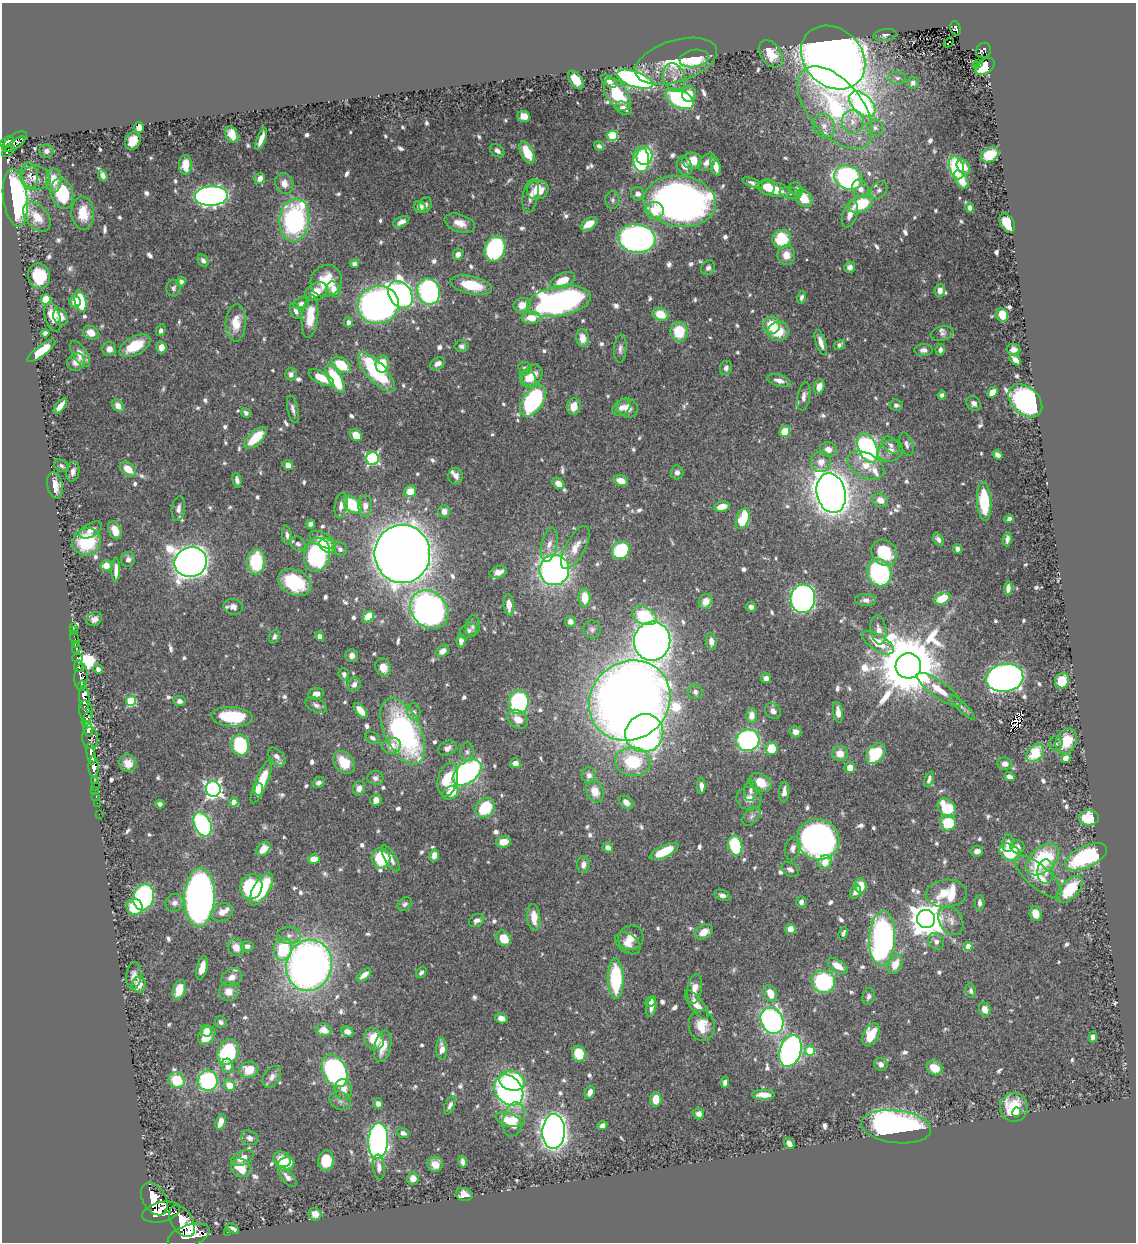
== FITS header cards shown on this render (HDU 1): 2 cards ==
NAXIS1  =                 1134
NAXIS2  =                 1240

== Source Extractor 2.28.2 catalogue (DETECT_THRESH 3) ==
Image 1134 x 1240 px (HDU 1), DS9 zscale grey, 1 PNG px = 1 image px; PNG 1138 x 1244 px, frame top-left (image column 1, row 1240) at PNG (2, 3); each listed source drawn as its Kron ellipse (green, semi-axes under 4 px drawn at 4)
Background 0.56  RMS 0.0088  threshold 0.0264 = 3 sigma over >= 5 px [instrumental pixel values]
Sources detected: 812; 1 with non-positive FLUX_AUTO (blend fragments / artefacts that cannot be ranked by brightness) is neither listed nor drawn; of the other 811, the 500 brightest by FLUX_AUTO listed and drawn (311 fainter detections omitted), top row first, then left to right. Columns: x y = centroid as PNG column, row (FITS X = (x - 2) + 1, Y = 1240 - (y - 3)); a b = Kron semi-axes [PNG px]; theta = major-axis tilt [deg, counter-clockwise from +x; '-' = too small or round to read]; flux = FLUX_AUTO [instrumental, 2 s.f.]
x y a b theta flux
955 28 7 5 -74 96
885 35 11 6 8 1.9
949 42 6 3 43 2.6
983 50 8 7 - 110
771 54 15 10 -56 11
833 57 35 28 -43 1200
694 59 15 8 9 23
676 61 42 21 17 27
978 64 3 3 - 2.5
976 66 3 3 - 2.3
985 67 10 7 38 19
674 77 14 11 -71 6.7
897 78 9 6 -2 2.2
635 79 19 7 -20 200
576 80 10 6 -54 12
609 81 9 5 -37 2.4
913 83 6 5 - 2
617 94 18 10 -57 29
689 94 8 7 - 7.7
680 99 15 8 -27 81
862 104 16 9 -44 150
623 108 9 6 -26 3.5
835 108 49 27 -50 81
524 116 6 5 - 7.8
853 122 12 11 - 6.4
824 126 12 10 -63 5.4
139 127 5 4 - 4.6
875 128 8 8 - 2.6
232 134 8 6 -65 8.7
613 136 5 5 - 40
261 139 12 4 68 5
7 141 7 4 30 320
133 141 9 7 60 8.9
15 142 14 7 38 260
18 143 8 3 43 160
599 146 5 4 - 2
46 151 7 6 - 2.6
497 151 8 5 -39 2.5
8 152 6 3 41 200
527 152 12 6 -64 15
990 155 9 7 30 18
644 156 9 8 - 59
641 160 12 8 -86 98
692 161 10 8 -5 10
707 162 10 7 44 4.3
185 165 10 6 -89 9.3
684 166 10 7 -68 5.3
716 166 10 5 -75 6.6
963 167 8 6 -56 5.1
956 168 12 7 -73 55
30 175 13 8 -80 4
103 176 6 4 -69 2.6
35 178 14 12 -1 6
848 178 14 11 -25 160
260 179 6 5 - 4.3
54 180 12 7 -89 10
961 180 10 6 -60 9.3
284 183 10 9 - 4.3
753 183 11 4 -20 2.1
767 187 8 8 - 7.1
773 189 17 7 -13 15
796 189 7 6 - 1.9
860 189 10 7 -59 4.9
538 190 11 9 16 14
879 190 9 7 49 2.7
62 193 15 11 -74 40
791 193 11 5 -9 2.2
638 194 7 6 - 3
211 196 16 9 3 270
530 196 17 7 79 5.2
15 198 29 12 -83 140
804 198 10 7 -50 15
612 200 9 7 -88 2
680 201 36 25 -7 380
861 204 13 8 25 31
425 205 8 6 72 2.1
420 207 6 5 - 4.5
970 208 5 4 - 2.3
655 211 9 8 - 10
83 213 17 11 -88 16
850 214 14 7 71 6.1
37 217 17 11 -49 10
294 220 21 15 82 110
401 222 8 5 28 3.5
460 223 16 8 -18 7.5
1007 223 10 7 -62 16
589 224 9 5 31 8.5
637 239 19 14 -7 240
782 239 9 9 - 31
495 249 13 10 72 89
458 254 6 5 - 3.2
786 255 9 9 - 7.4
203 261 6 5 - 2.5
354 264 4 4 - 2.3
850 267 5 5 - 2.5
708 268 8 6 59 2
39 276 13 11 -77 23
326 281 16 15 - 21
562 281 13 7 26 12
181 282 5 4 - 2.9
471 285 21 9 -12 20
173 288 8 7 - 1.9
334 289 8 6 -60 5.9
940 290 6 5 - 4.2
316 291 11 8 31 8.6
429 291 13 11 -73 140
400 295 15 11 -56 280
801 297 6 4 73 1.9
46 300 5 5 - 24
80 301 11 6 -77 33
559 301 32 15 10 230
75 302 6 5 - 5.8
301 303 7 6 - 2.5
378 305 21 19 19 360
522 305 8 7 - 7
296 311 8 5 -68 2.7
661 314 8 6 -21 13
1002 315 7 5 -66 18
310 316 21 8 84 14
53 317 15 7 -73 11
60 317 9 7 -63 4.9
531 318 9 6 4 9.5
348 322 5 4 - 2.8
236 323 18 10 87 12
771 325 9 8 - 15
161 330 6 5 - 2.6
778 331 10 9 - 16
679 332 10 8 90 20
45 333 4 4 - 2
91 333 8 6 -32 8
942 333 11 7 10 2.1
582 338 8 6 -83 6.7
821 342 13 5 -73 5.3
839 345 6 4 32 1.9
135 346 17 9 28 20
462 346 7 5 -4 1.9
161 347 6 5 - 6.1
109 349 7 7 - 3.9
620 349 14 6 86 2.8
1013 349 7 5 -9 3.2
924 350 9 6 1 2.7
940 350 6 4 79 2.3
41 351 17 5 37 21
80 354 15 7 -56 6.4
1015 360 7 4 -45 4.4
76 362 9 8 - 4.8
382 364 8 6 84 17
438 364 8 5 30 4
341 365 10 6 -35 21
525 368 7 6 - 2.1
726 368 7 6 - 2.3
376 372 25 9 -47 62
291 374 6 6 - 2.9
532 375 12 9 52 8.5
321 378 14 6 -27 11
335 378 16 6 -61 39
528 379 9 8 - 5.1
779 381 12 5 -16 4.3
819 386 7 5 74 5
992 392 6 4 44 7.8
942 395 4 4 - 1.9
804 396 14 6 80 3.2
533 401 18 10 57 90
1025 401 19 13 -43 190
974 403 8 6 -48 2.9
896 405 6 5 - 2
60 406 9 4 51 6.2
118 406 7 5 -53 4.8
574 406 8 7 - 8.1
621 408 10 7 36 4.2
628 408 10 9 - 5.6
293 409 14 5 -77 2.7
246 413 5 4 - 2.4
785 431 6 5 - 13
356 435 6 5 - 9.1
255 438 14 6 43 20
906 444 12 6 -72 2.6
891 445 10 6 -41 2.7
868 448 15 9 -68 200
828 449 8 7 - 4.7
890 451 13 10 25 5.6
998 455 5 4 - 3.1
373 459 6 6 - 100
821 462 10 10 - 6.1
288 465 5 4 - 7.2
866 465 20 12 -26 13
61 466 8 5 -34 1.9
128 469 9 6 -40 10
73 472 10 6 79 3.1
677 472 7 6 - 2.3
455 476 8 7 - 2.8
237 480 7 4 -78 2.6
621 481 7 5 -19 7.3
558 483 7 4 -38 6.9
55 485 13 7 -79 8.1
410 491 6 5 - 10
831 493 20 14 -76 970
880 500 8 6 -26 5.8
984 502 19 7 -86 33
341 505 13 6 79 3.9
352 505 10 7 -45 27
365 506 10 6 87 4.6
722 507 8 5 11 7.8
178 509 12 6 82 3.4
444 511 6 6 - 4.1
743 519 11 6 69 24
1009 519 4 4 - 2.4
310 524 5 4 - 1.9
91 530 12 6 30 4.6
115 530 9 6 -67 8
287 535 9 4 -83 2
938 539 7 5 -60 2.6
1007 539 7 4 83 2.5
322 540 14 7 -26 8.4
87 542 14 13 - 34
298 544 8 7 - 2.1
549 545 17 8 79 5.5
328 546 9 6 -33 7.4
575 547 24 9 61 8.6
340 549 7 6 - 2.3
958 549 5 4 - 2.9
621 550 9 8 - 38
884 553 14 12 -46 23
402 554 29 28 - 1600
317 555 17 13 77 110
128 559 7 7 - 2.6
256 561 13 9 88 38
191 562 16 14 21 830
106 566 5 5 - 7.2
116 570 12 4 89 4.3
554 570 15 15 - 260
498 572 9 5 17 5.6
879 573 14 12 -68 78
295 582 17 12 -27 39
1008 588 7 4 86 2.9
585 598 9 6 -88 12
803 599 14 12 85 280
942 599 8 5 26 19
866 600 10 6 -2 2.8
706 601 8 6 55 6.7
509 605 11 5 -85 6.5
233 607 9 7 -17 2.8
751 607 5 4 - 2.8
429 610 21 17 -46 340
644 616 13 8 -24 37
368 617 6 5 - 18
94 619 8 6 34 2.8
570 621 6 5 - 3.9
473 626 11 7 84 2.4
73 627 2 2 - 6.5
592 629 9 8 - 2.3
878 630 15 8 -82 4.6
73 631 2 2 - 3.5
468 631 9 6 33 2.7
320 636 5 4 - 2.7
274 637 7 5 66 2
75 638 6 2 -71 11
461 641 6 4 -86 3.8
652 641 19 18 - 570
711 642 8 5 -82 4.7
878 643 18 8 -32 13
75 645 3 2 - 17
76 648 5 3 - 45
443 651 7 5 41 4.7
352 655 6 6 - 2.9
78 658 5 3 - 96
79 666 6 3 -87 210
908 666 13 12 - 6600
383 667 9 7 -65 6.3
98 669 5 4 - 2.9
344 674 6 5 - 2.1
81 677 13 7 85 920
766 678 5 5 - 3
1005 678 18 14 9 450
1062 681 8 7 - 14
354 685 7 6 - 3.1
82 686 5 3 - 290
939 690 26 8 -36 11
695 692 7 7 - 2.2
316 694 8 5 14 3.9
84 698 12 5 -87 1700
131 701 5 5 - 37
179 701 6 5 - 2.5
630 701 42 38 41 1100
519 702 12 10 81 83
316 705 11 7 -28 2.7
962 707 17 4 -44 2.1
360 710 9 4 -50 8.8
86 711 10 6 -79 490
773 711 9 7 -37 3.2
414 712 8 7 - 2.5
838 712 10 5 -83 5.6
751 715 7 5 -89 5.6
232 717 21 9 -4 39
87 719 7 3 64 270
518 719 11 8 -37 7
88 729 7 4 -81 610
403 731 35 18 -65 150
795 732 6 5 - 4.1
644 733 19 18 - 250
90 738 11 8 -82 280
372 738 8 5 -32 2
748 740 11 11 - 120
1066 741 13 10 60 18
1056 743 7 7 - 1.9
240 745 11 8 -81 50
392 746 9 8 - 5.7
447 748 10 7 27 3
771 749 6 6 - 14
467 752 9 6 88 2.1
840 753 8 7 - 7.1
1035 753 10 7 48 23
91 754 11 3 -81 790
876 754 11 8 51 37
277 757 11 6 -46 2.9
1066 758 5 4 - 5.6
344 762 13 9 -50 15
633 762 18 14 -6 32
128 763 9 8 - 5.4
515 763 5 5 - 3.7
1005 764 7 6 - 3.2
94 767 10 5 -89 1100
850 767 5 5 - 5.9
467 772 16 10 38 170
589 775 8 7 - 2.9
1009 777 6 4 -23 3.6
375 778 8 7 - 2.4
448 779 17 10 78 24
929 779 8 4 71 2
95 781 3 3 - 36
261 782 23 6 67 23
761 782 11 8 -31 11
319 783 6 5 - 2.2
95 786 3 2 - 19
701 786 8 4 -87 3.2
359 788 7 6 - 3.4
213 789 8 7 - 200
259 789 6 4 81 3.8
95 790 2 2 - 11
751 790 11 6 83 2.8
595 791 11 8 -69 8.7
784 792 10 5 86 3.7
451 793 9 6 24 9.5
96 796 3 2 - 16
749 798 12 11 - 5.1
376 800 6 5 - 4.4
234 802 4 4 - 7.7
626 802 8 5 -38 3.5
97 803 2 2 - 8.3
160 804 4 4 - 2
485 808 11 9 51 32
947 808 11 8 -47 26
99 814 2 2 - 9.5
752 816 11 7 49 2.6
1089 818 10 7 0 24
948 823 8 7 - 23
203 824 12 8 -66 130
818 839 21 20 - 340
503 842 7 5 10 7.8
1008 843 8 6 86 3.8
735 845 10 7 -77 40
608 847 5 5 - 3.4
1017 847 7 6 - 2.9
793 848 11 7 77 3
263 849 8 6 45 6.7
664 851 16 6 25 19
977 851 6 5 - 3.1
1010 852 11 8 -28 28
434 855 6 5 - 4.2
1086 857 22 10 25 66
381 858 10 9 - 32
390 858 15 5 -59 4.3
314 859 6 4 13 8.3
1043 860 19 12 42 47
825 862 7 6 - 6.9
583 865 8 6 85 3.1
790 869 9 6 -31 2.5
1046 872 12 8 87 4
1039 877 29 11 -41 13
861 886 7 6 - 12
251 887 13 11 73 56
261 889 18 8 59 39
1070 889 17 8 47 24
856 892 7 5 60 3.7
946 893 20 14 5 34
722 895 8 5 -21 2.2
143 897 13 10 75 110
199 897 29 15 88 440
801 902 6 5 - 2
174 903 9 8 - 3
980 903 8 5 -89 2.3
405 904 8 6 37 1.8
135 907 8 8 - 22
222 912 11 8 23 5.5
1036 914 7 6 - 8.2
534 917 14 6 -84 8.7
926 919 9 9 - 1200
477 920 8 6 31 3.4
951 920 15 11 -58 5.7
790 929 5 5 - 7.3
704 932 9 6 34 7.4
843 933 6 4 70 2
289 936 12 8 0 3.6
504 938 8 6 -50 13
631 938 13 12 - 6.9
882 938 27 13 86 180
936 941 9 7 -52 3.1
628 943 14 9 -34 6
247 946 6 5 - 2.7
968 946 4 4 - 6.7
236 947 9 8 - 5.8
283 949 11 9 74 28
895 964 10 7 64 8.3
309 965 26 22 75 400
838 966 11 5 -31 7.5
202 968 12 5 75 5.9
421 972 6 4 52 1.9
364 975 8 4 39 4.4
134 976 13 7 85 3.9
232 977 11 8 27 3.9
616 979 20 8 -90 48
823 982 12 11 - 64
139 985 8 7 - 6.1
694 989 15 7 79 6.7
179 990 10 6 70 9.2
228 991 9 9 - 6
971 991 7 5 -81 2
770 993 9 6 -64 11
869 996 8 6 76 2.2
651 1001 6 4 49 2.5
697 1005 17 6 -53 7.8
651 1007 9 5 78 3
985 1009 7 5 -71 6.6
501 1018 6 5 - 4.5
772 1021 13 11 -63 180
221 1022 6 5 - 2
702 1025 15 13 -80 12
324 1030 8 6 -15 5
206 1031 6 5 - 6.5
347 1031 6 5 - 3.5
871 1035 12 7 63 17
207 1036 10 7 50 15
1093 1037 5 4 - 2.5
374 1039 11 9 -56 15
383 1046 16 8 75 8.4
442 1049 10 5 -89 5.1
790 1051 16 11 71 210
810 1051 5 5 - 26
228 1052 13 10 68 60
579 1054 8 7 - 14
881 1064 7 6 - 3.4
228 1066 7 6 - 5.1
935 1068 8 7 - 12
249 1070 9 8 - 11
335 1071 17 11 -63 210
272 1077 12 8 56 3.7
177 1080 8 7 - 19
208 1081 10 9 - 81
512 1081 13 9 -16 65
725 1082 5 4 - 2.4
230 1085 6 5 - 11
343 1089 10 8 -83 5.5
509 1090 17 13 -51 210
590 1092 7 4 67 4.3
763 1095 11 5 0 7
656 1099 7 5 87 10
340 1101 11 8 -31 3.1
378 1104 5 4 - 2.9
450 1105 10 5 65 2.6
1014 1107 14 14 - 20
1017 1112 5 4 - 2.2
699 1114 5 5 - 2.9
514 1119 17 10 77 15
508 1120 13 6 -20 9.1
221 1122 8 5 73 6.7
602 1125 5 4 - 2.8
896 1127 35 16 -7 220
554 1131 17 11 88 650
403 1133 6 4 -20 2
249 1138 9 7 -21 3.1
378 1141 18 10 87 220
789 1143 6 4 -49 3.5
242 1158 12 7 25 5.9
282 1159 9 7 -21 9
326 1161 10 8 87 14
463 1162 6 4 -76 2.2
286 1164 9 6 19 18
435 1164 7 7 - 6.8
379 1167 12 6 -83 3.8
241 1168 10 8 -33 14
287 1177 12 5 -48 3.5
413 1179 6 6 - 5.4
464 1195 8 6 -10 5.8
154 1199 17 11 -59 3000
161 1212 19 9 14 3100
315 1214 6 6 - 4.9
182 1221 17 10 -57 2500
233 1228 7 3 -34 2.1
227 1232 2 2 - 5.6
189 1236 22 10 19 2500
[311 fainter detections neither listed nor drawn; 1 non-positive-flux detection neither listed nor drawn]